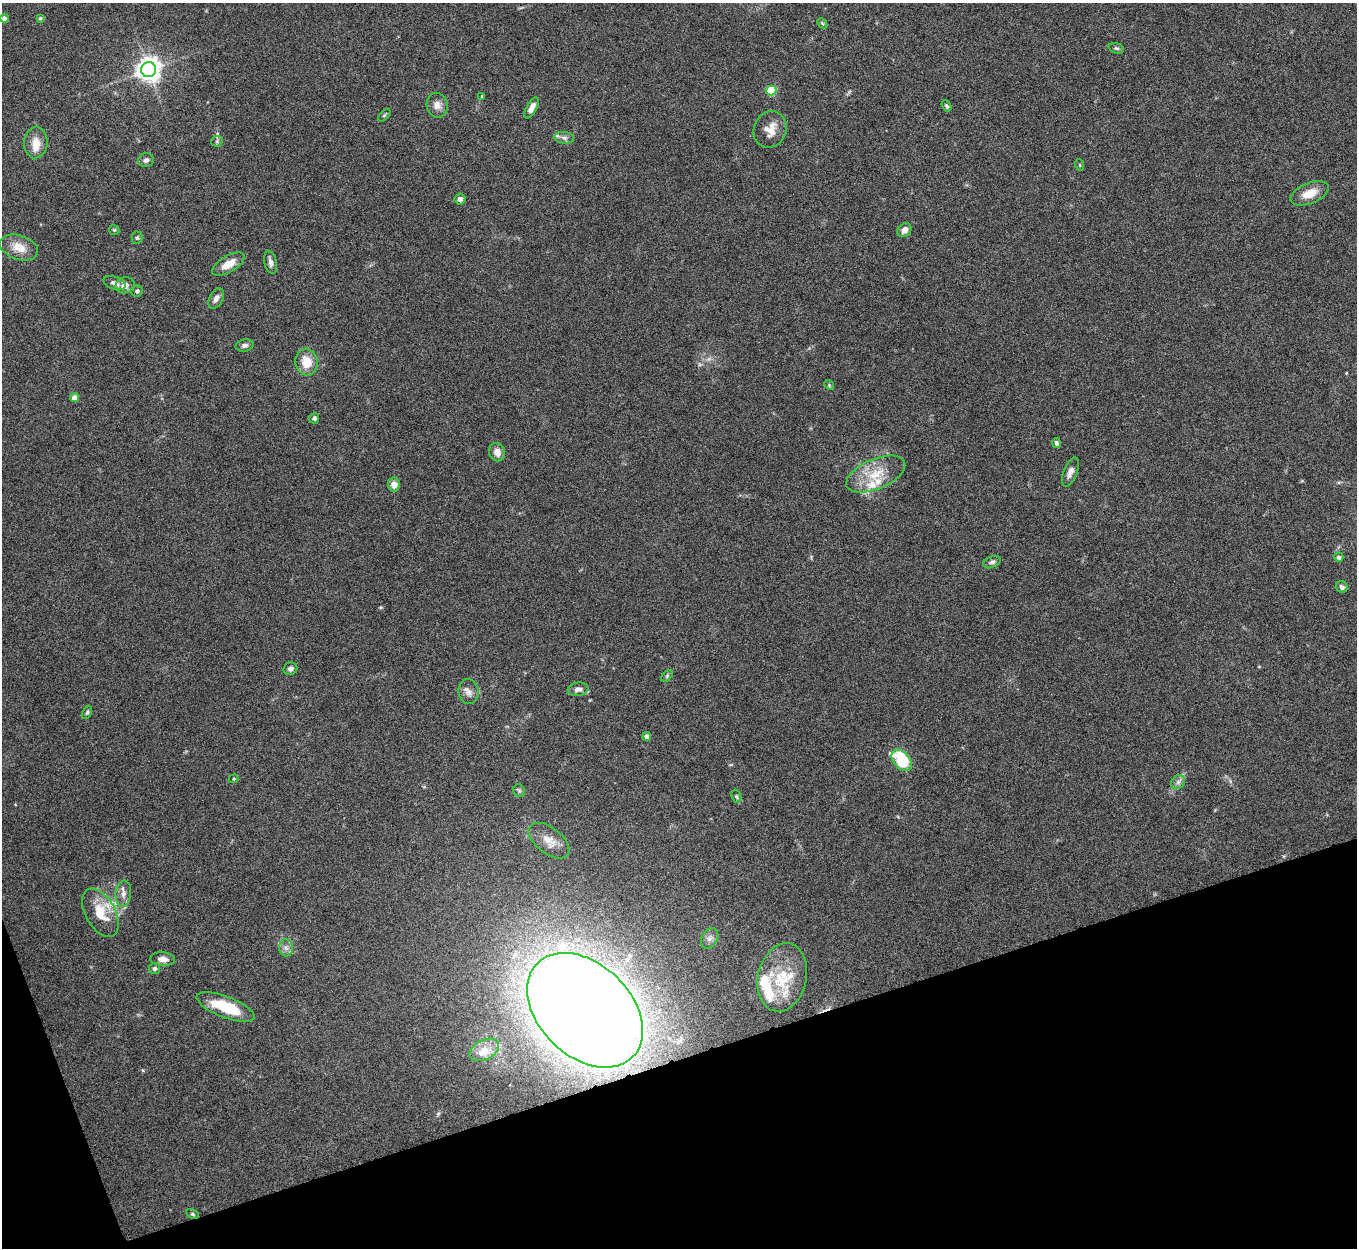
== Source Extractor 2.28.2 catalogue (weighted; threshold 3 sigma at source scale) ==
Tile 14 of 4 x 4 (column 2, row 4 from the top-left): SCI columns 1358-2712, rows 151-1396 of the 5424 x 5408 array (HDU 1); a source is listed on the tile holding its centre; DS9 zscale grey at full resolution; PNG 1359 x 1250 px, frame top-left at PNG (2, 3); each listed source drawn as its Kron ellipse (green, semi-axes under 4 px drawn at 4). Shown black and unused: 16% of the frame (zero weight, under 5 of 10 exposures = <1% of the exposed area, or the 3 px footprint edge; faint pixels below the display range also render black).
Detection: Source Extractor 2.28.2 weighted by HDU 2 'WHT'; one run over the whole footprint, this tile lists its part. Background 0.142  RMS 0.0057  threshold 0.0232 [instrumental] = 3 sigma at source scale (4.09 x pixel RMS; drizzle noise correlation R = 1.36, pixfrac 0.8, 0.05/0.05 arcsec/px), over >= 5 px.
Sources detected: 72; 7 inside a brighter listed object's ellipse — not listed separately; the other 65 listed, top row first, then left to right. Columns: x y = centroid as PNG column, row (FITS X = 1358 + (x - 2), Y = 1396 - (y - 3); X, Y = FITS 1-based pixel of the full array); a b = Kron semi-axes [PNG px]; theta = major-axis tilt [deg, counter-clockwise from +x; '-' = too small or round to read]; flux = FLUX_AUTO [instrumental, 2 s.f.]
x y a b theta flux
4 18 4 4 - 2.7
40 18 4 4 - 0.65
822 23 6 4 -45 0.68
1116 48 8 5 -18 1.1
149 70 7 7 - 500
771 90 5 5 - 25
482 96 3 3 - 0.53
437 105 12 10 -77 3.7
947 106 6 4 -56 1
532 108 11 5 62 3.7
384 115 8 3 45 0.63
770 129 19 16 67 7.3
564 138 10 6 -6 1.7
217 141 6 5 - 0.88
36 142 16 11 85 6.4
146 160 8 7 - 1.8
1080 165 6 3 -71 0.56
1310 193 20 10 22 8.7
460 199 6 5 - 1.8
114 230 5 4 - 0.77
904 230 8 6 44 3.6
137 238 6 5 - 0.9
19 247 19 12 -18 8.3
271 262 12 6 -77 2.6
228 264 18 8 31 7.7
114 283 11 6 -19 2.5
125 285 9 8 - 3.5
137 291 6 5 - 1.5
216 298 11 6 64 2.8
245 345 9 6 13 1.8
307 362 13 11 -78 9.4
829 385 5 4 - 0.59
74 398 4 4 - 5.7
314 418 5 5 - 1.3
1056 443 5 4 - 1.2
497 452 9 8 - 3.9
1070 472 15 7 68 3
876 474 31 15 23 16
394 484 7 6 - 4
1339 557 5 4 - 1.8
992 562 9 5 22 1.5
1342 587 6 5 - 1.8
290 669 7 6 - 2
667 676 7 4 47 0.8
578 689 10 6 8 2.7
469 692 13 10 -86 3.3
87 712 7 4 63 0.84
647 737 4 4 - 3.6
902 760 12 8 -48 31
234 779 5 4 - 0.53
1178 782 8 6 46 1.9
519 791 6 6 - 1.1
736 796 7 4 -71 0.87
549 841 24 13 -38 7.8
123 894 13 7 84 3.3
100 913 26 15 -61 14
710 938 11 8 58 2.6
286 948 8 7 - 2.3
163 959 12 6 -4 3.7
155 968 5 5 - 1.2
782 977 35 24 77 25
226 1007 31 10 -21 21
585 1010 67 46 -44 1400
484 1050 16 10 27 5.6
192 1214 7 4 -27 0.83
Overlapping masked pixels (flux is a lower limit): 1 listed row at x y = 585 1010